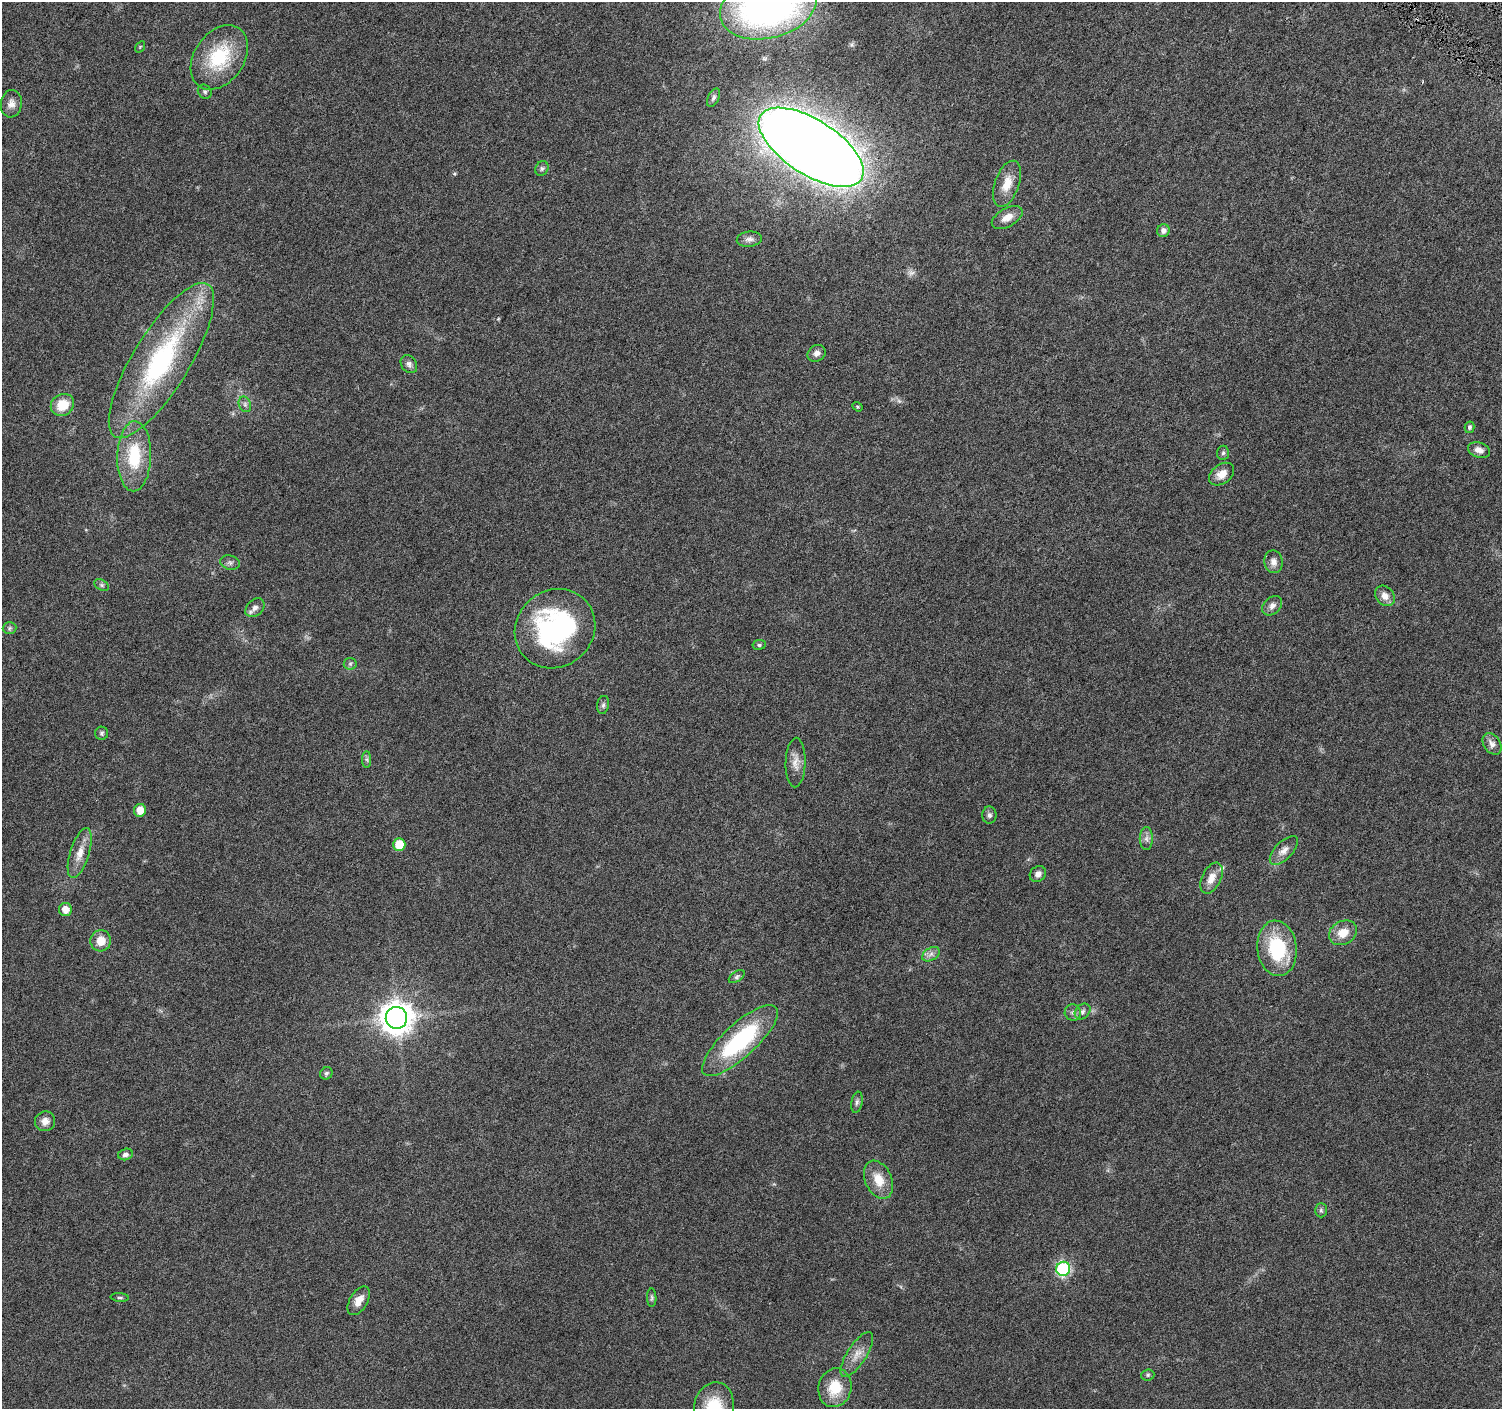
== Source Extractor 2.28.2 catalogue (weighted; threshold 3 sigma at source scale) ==
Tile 10 of 4 x 4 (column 2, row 3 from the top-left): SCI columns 1511-3010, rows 1658-3064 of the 6015 x 6062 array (HDU 1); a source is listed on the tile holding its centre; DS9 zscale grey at full resolution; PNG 1504 x 1411 px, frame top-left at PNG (2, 2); each listed source drawn as its Kron ellipse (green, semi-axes under 4 px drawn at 4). Shown black and unused: <1% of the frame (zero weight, under 4 of 8 exposures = <1% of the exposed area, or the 3 px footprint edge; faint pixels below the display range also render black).
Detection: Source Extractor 2.28.2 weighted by HDU 2 'WHT'; one run over the whole footprint, this tile lists its part. Background 0.0257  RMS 0.0024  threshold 0.00983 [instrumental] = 3 sigma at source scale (4.09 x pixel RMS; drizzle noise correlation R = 1.36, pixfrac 0.8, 0.0396/0.0396 arcsec/px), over >= 5 px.
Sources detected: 72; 1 too faint to see at this stretch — neither listed nor drawn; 1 inside a brighter listed object's ellipse — not listed separately; the other 70 listed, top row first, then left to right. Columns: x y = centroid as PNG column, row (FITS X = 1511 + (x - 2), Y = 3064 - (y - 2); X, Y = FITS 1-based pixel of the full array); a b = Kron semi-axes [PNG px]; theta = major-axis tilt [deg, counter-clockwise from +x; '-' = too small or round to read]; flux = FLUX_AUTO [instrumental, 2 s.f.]
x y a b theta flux
768 7 49 31 14 100
140 47 6 4 56 0.24
219 57 35 25 55 13
205 92 7 6 - 0.48
714 98 10 5 63 0.55
11 104 14 10 81 1.6
811 147 60 27 -33 610
542 168 8 6 60 0.53
1007 184 24 12 70 3.7
1007 217 17 9 29 2.2
1163 231 6 6 - 1
749 239 12 7 5 0.96
817 353 9 8 - 1.1
161 360 89 28 59 39
409 364 10 7 -54 0.88
245 404 8 6 -70 0.61
62 405 12 10 34 5
858 407 5 4 - 0.26
1469 427 6 5 - 0.5
1479 450 11 7 -18 1.3
1223 453 7 6 - 0.45
134 456 35 17 88 11
1222 474 14 9 37 2.2
1273 562 11 9 -79 1.4
230 563 10 7 -15 0.77
102 585 8 5 -27 0.39
1385 596 11 9 -51 1.6
1272 606 11 8 43 1.2
255 608 11 8 44 1.1
9 628 7 6 - 0.52
555 629 42 38 40 38
759 645 7 5 8 0.42
350 664 6 6 - 0.46
603 705 9 6 80 0.56
101 733 6 6 - 0.45
1492 744 12 8 -56 1.3
367 759 8 4 -90 0.47
796 762 25 10 89 2.2
140 810 6 6 - 2.7
989 815 8 7 - 0.67
1146 839 11 6 -90 0.99
399 844 6 6 - 5.7
1284 850 18 8 46 1.7
80 853 26 9 73 3
1038 874 9 7 44 1.1
1211 878 16 9 63 2.4
65 910 6 6 - 2
1343 933 15 11 29 3.2
101 941 10 10 - 3
1277 948 28 19 -83 15
931 954 9 6 31 0.94
737 977 9 5 34 0.49
1083 1011 9 7 46 0.81
1073 1012 8 8 - 0.8
396 1018 11 11 - 330
740 1041 49 16 43 26
326 1073 6 6 - 0.49
857 1102 11 5 79 0.69
45 1121 10 10 - 1.6
125 1154 7 5 14 0.76
878 1180 20 13 -65 4.2
1321 1210 7 6 - 0.42
1063 1269 7 7 - 33
120 1298 9 3 -4 0.36
652 1298 9 4 -88 0.42
359 1301 16 9 60 2.2
857 1354 26 9 57 2.7
1148 1375 6 5 - 0.4
835 1388 19 16 76 6.4
714 1407 25 20 80 9.7
Isophote crosses this tile's border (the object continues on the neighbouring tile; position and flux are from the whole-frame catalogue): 2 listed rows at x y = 768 7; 714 1407